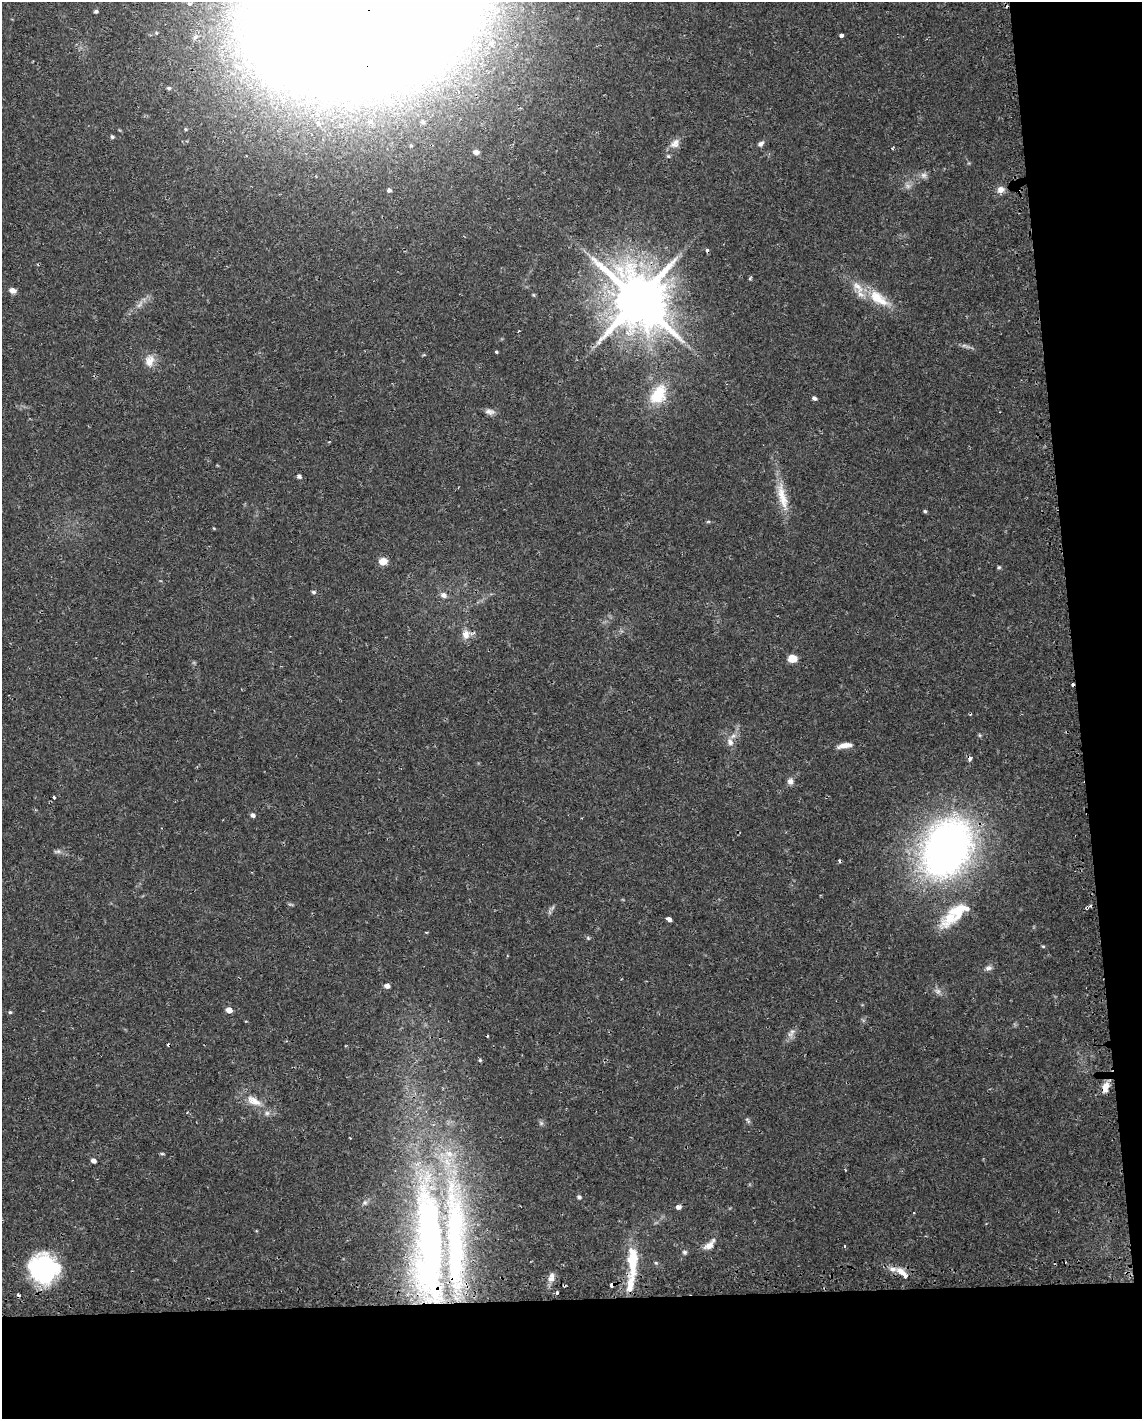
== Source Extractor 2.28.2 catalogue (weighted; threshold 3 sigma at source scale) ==
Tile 12 of 4 x 3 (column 4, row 3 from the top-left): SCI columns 3441-4580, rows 84-1500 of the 4619 x 4388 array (HDU 1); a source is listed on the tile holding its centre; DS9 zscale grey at full resolution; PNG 1144 x 1421 px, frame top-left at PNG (2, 2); no overlay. Shown black and unused: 14% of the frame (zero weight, under 2 of 3 exposures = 3% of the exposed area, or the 3 px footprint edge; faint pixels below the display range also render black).
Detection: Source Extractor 2.28.2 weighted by HDU 2 'WHT'; one run over the whole footprint, this tile lists its part. Background 0.029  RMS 0.003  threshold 0.0137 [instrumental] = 3 sigma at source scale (4.5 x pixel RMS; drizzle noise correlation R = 1.50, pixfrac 1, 0.0396/0.0396 arcsec/px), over >= 5 px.
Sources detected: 98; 2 too faint to see at this stretch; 1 inside a brighter object's white glare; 9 cosmic-ray / hot-pixel residue — not listed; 8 inside a brighter listed object's ellipse — not listed separately; the other 78 listed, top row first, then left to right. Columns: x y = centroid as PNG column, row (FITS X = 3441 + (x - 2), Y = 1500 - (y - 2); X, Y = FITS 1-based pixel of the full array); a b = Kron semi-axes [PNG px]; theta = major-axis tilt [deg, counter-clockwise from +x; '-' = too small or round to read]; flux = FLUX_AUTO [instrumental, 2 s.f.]
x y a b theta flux
363 9 130 75 14 4200
96 11 5 4 - 0.58
841 35 4 3 - 1.9
491 43 9 8 - 1.6
169 88 6 4 -14 0.5
423 122 6 4 -16 0.57
318 123 6 5 - 0.69
112 137 4 4 - 0.58
675 143 15 10 46 2.3
761 144 8 6 36 0.95
411 146 5 3 - 0.29
476 152 6 5 - 1.5
668 156 6 4 -46 0.47
924 175 9 8 - 1.2
1000 189 9 9 - 1.9
389 190 5 5 - 0.79
750 278 5 3 - 0.35
12 290 7 5 -17 1.7
878 298 34 15 -35 9.2
638 300 17 15 -44 2000
139 305 12 5 50 1.4
965 346 17 4 -17 1.1
496 352 3 3 - 0.71
149 361 16 12 74 3.2
658 395 26 16 59 11
814 398 6 4 -26 0.8
490 412 13 7 -8 1.4
299 476 6 5 - 0.79
781 494 31 11 -83 6.7
925 511 5 4 - 0.45
708 522 6 4 1 0.34
383 561 7 6 - 3.9
999 567 5 5 - 0.41
314 592 6 4 -3 0.54
444 595 8 7 - 1.4
466 634 13 12 - 2.8
792 658 6 5 - 7.1
730 742 11 9 -63 1.9
845 745 19 6 9 2.7
970 758 5 4 - 1.3
790 781 8 7 - 1.4
54 797 3 3 - 0.68
253 815 6 5 - 0.95
947 848 51 38 62 180
58 851 10 5 14 0.84
1086 907 4 3 - 0.44
950 918 35 19 43 10
669 919 5 4 - 1.8
588 938 6 4 -45 0.42
1043 946 5 3 - 0.33
988 968 8 7 - 1
387 986 6 5 - 1.3
938 991 8 6 -69 1
229 1010 5 5 - 2.6
10 1012 4 4 - 0.4
790 1034 9 9 - 1.4
480 1060 4 4 - 0.39
1105 1087 13 8 75 2.7
254 1101 25 11 -30 4.9
748 1120 10 4 -54 0.62
541 1123 7 5 -45 0.65
162 1154 6 4 0 0.37
93 1161 6 5 - 1.2
579 1197 5 4 - 0.63
365 1202 7 5 -69 0.66
678 1207 6 5 - 1.1
914 1213 3 2 - 0.2
709 1245 18 7 43 2.3
429 1247 152 38 -88 190
684 1252 6 6 - 0.6
633 1261 47 12 89 12
656 1263 5 4 - 0.39
893 1269 10 7 -3 1.8
45 1270 31 23 45 36
904 1274 16 6 -44 3.8
551 1277 13 8 75 1.7
612 1285 5 3 - 3.4
557 1293 3 3 - 2.1
Overlapping masked pixels (flux is a lower limit): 6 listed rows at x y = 363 9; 638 300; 970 758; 429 1247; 633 1261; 612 1285
Isophote crosses this tile's border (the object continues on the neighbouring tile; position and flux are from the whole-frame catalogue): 1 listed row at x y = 363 9